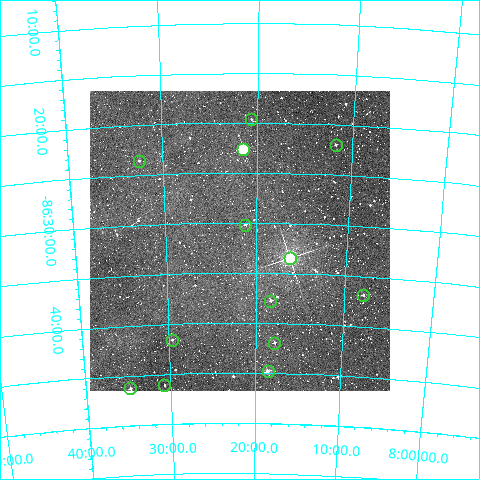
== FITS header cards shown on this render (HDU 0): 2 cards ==
NAXIS1  =                  300
NAXIS2  =                  300

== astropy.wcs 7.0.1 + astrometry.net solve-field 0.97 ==
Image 300 x 300 px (HDU 0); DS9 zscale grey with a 90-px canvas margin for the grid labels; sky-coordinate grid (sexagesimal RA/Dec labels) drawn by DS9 from the SOLVED WCS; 13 Tycho-2 reference stars matched to detected sources circled (green)
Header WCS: RA---TAN/DEC--TAN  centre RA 08:21:51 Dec -86:32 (125.46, -86.53 deg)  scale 6 arcsec/px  FOV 30.0' x 30.0'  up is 0 deg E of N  parity normal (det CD < 0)
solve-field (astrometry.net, Tycho-2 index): VERIFIED the header's WCS against the Tycho-2 star catalogue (verified at 2 index scales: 8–13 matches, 0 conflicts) and refined it, rather than solving blind
Solved WCS: RA---TAN-SIP/DEC--TAN-SIP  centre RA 08:21:50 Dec -86:32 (125.46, -86.53 deg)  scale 6 arcsec/px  FOV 30.0' x 30.0'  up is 0 deg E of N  parity normal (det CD < 0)
The solver's refit moves the header's centre by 0.94 arcsec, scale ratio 0.9992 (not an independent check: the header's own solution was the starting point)
Tycho-2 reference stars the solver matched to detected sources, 13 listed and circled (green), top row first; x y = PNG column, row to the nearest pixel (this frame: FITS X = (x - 90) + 1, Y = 300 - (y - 91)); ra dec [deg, ICRS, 3 dp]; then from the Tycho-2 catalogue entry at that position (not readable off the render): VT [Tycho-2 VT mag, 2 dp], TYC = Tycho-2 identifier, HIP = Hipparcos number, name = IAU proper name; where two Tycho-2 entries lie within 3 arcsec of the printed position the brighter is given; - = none
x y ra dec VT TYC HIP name
251 119 125.159 -86.327 12.20 9514-25-1 - -
336 145 122.938 -86.366 11.90 9514-95-1 - -
243 149 125.363 -86.377 8.52 9514-55-1 40951 -
139 161 128.126 -86.392 11.96 9514-33-1 - -
245 225 125.298 -86.503 11.83 9514-108-1 - -
290 258 124.071 -86.557 6.76 9514-89-1 40514 -
363 295 121.965 -86.614 11.35 9514-38-1 - -
270 301 124.581 -86.629 11.53 9514-16-1 - -
172 340 127.408 -86.693 12.03 9514-798-1 - -
274 343 124.452 -86.699 11.46 9514-11-1 - -
268 371 124.634 -86.746 10.38 9514-86-1 - -
164 385 127.682 -86.768 12.46 9514-408-1 - -
130 388 128.691 -86.771 10.92 9514-846-1 - -